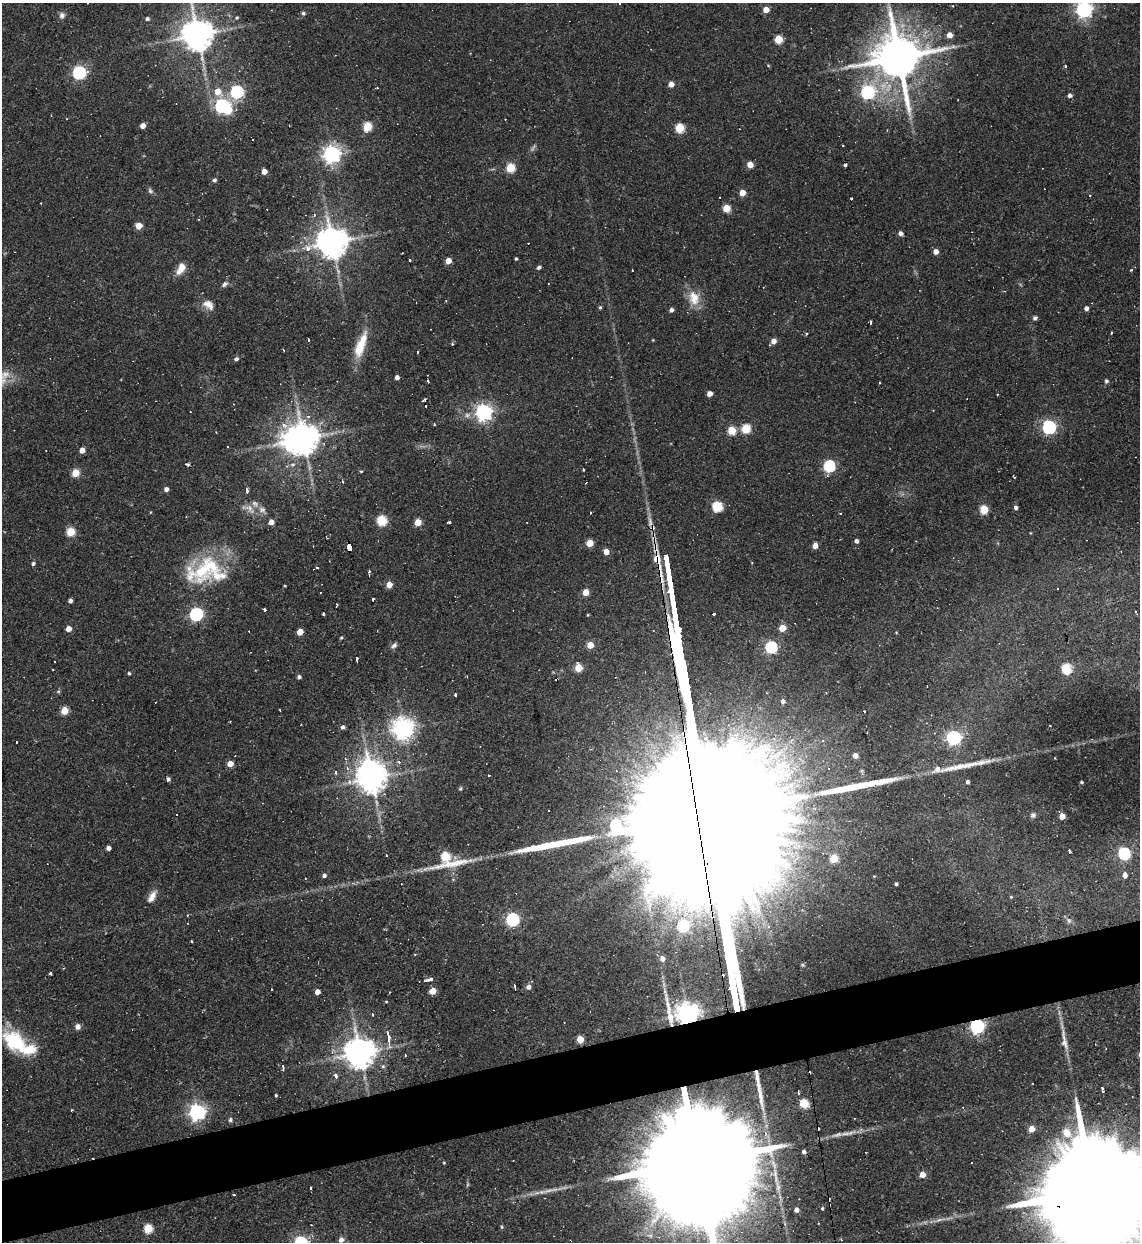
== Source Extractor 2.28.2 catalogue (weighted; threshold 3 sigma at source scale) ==
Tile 7 of 4 x 4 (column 3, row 2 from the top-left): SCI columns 2531-3668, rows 2483-3722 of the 4944 x 4963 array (HDU 1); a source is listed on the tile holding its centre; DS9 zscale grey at full resolution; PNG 1142 x 1244 px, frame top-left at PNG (2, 3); no overlay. Shown black and unused: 5% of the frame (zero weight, under 2 of 3 exposures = <1% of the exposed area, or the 3 px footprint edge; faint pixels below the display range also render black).
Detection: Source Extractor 2.28.2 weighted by HDU 2 'WHT'; one run over the whole footprint, this tile lists its part. Background 0.0631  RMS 0.0059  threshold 0.0265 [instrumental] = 3 sigma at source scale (4.5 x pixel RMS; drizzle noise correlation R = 1.50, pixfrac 1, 0.05/0.05 arcsec/px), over >= 5 px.
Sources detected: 270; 1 too faint to see at this stretch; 4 inside a brighter object's white glare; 40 cosmic-ray / hot-pixel residue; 4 long thin detections or spike segments (spike, bleed or trail) — not listed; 8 inside a brighter listed object's ellipse — not listed separately; the other 213 listed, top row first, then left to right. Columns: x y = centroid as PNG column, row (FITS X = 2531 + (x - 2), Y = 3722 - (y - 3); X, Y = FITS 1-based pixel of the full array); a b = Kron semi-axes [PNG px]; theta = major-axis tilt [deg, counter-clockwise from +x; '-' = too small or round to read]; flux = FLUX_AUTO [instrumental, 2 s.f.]
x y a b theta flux
619 3 2 2 - 0.47
953 6 3 2 - 0.38
766 10 5 5 - 6.7
1084 10 7 7 - 180
303 13 5 4 - 1.2
62 15 9 8 - 2.1
237 18 5 4 - 0.81
147 19 5 4 - 1.5
197 35 9 9 - 1200
949 35 5 5 - 5.2
778 39 5 5 - 21
898 57 14 13 - 3000
768 65 4 4 - 0.53
79 72 6 6 - 120
671 84 5 5 - 4.9
218 92 7 6 - 7.1
237 92 6 6 - 97
868 92 7 7 - 85
1070 96 5 4 - 1.7
222 106 6 5 - 140
143 126 4 4 - 4.9
367 126 5 5 - 23
680 128 6 5 - 25
253 140 3 2 - 0.88
843 146 3 3 - 1.1
332 154 6 6 - 290
750 165 5 5 - 6.5
845 165 3 3 - 9.5
510 168 5 5 - 28
264 171 5 4 - 4.5
214 180 5 4 - 1.4
150 191 7 6 - 1.3
742 193 5 4 - 6.6
1090 195 3 2 - 0.71
851 198 3 3 - 1.6
40 203 3 2 - 0.4
726 208 5 5 - 13
314 215 4 4 - 1
139 226 5 4 - 8.8
900 233 5 4 - 2.3
332 242 9 9 - 1100
936 252 5 4 - 3.9
516 258 3 3 - 0.79
409 260 3 3 - 2.7
448 261 5 4 - 6.3
539 267 4 3 - 1.7
181 268 15 8 62 6.7
1131 270 4 3 - 0.82
224 284 9 6 46 1.7
694 298 20 14 -75 10
208 305 17 10 -37 5.2
600 307 4 4 - 0.78
1086 308 5 5 - 2.1
671 310 4 4 - 2.2
1035 318 5 4 - 1.5
870 323 3 2 - 1.1
1111 333 2 2 - 0.77
806 334 4 3 - 0.8
308 340 3 3 - 3.1
653 340 3 3 - 0.41
773 341 5 5 - 3.9
361 345 34 10 70 15
417 352 3 2 - 0.88
236 359 5 4 - 1.4
397 377 4 4 - 2.7
1106 381 5 4 - 1.2
709 394 5 4 - 4
424 400 4 3 - 0.9
426 406 3 2 - 0.61
483 412 7 6 - 200
308 416 4 4 - 1.5
434 424 3 2 - 0.72
1049 427 6 6 - 120
746 429 5 5 - 25
732 431 5 5 - 18
303 438 9 8 - 1100
82 450 5 5 - 4.3
189 464 4 4 - 1.1
829 466 6 5 - 68
583 470 3 3 - 2.6
361 471 5 3 - 0.55
76 473 5 5 - 15
1014 477 3 2 - 0.51
343 482 3 2 - 0.62
166 489 4 4 - 2.6
247 491 7 3 -78 1.7
717 507 5 5 - 42
1016 507 4 4 - 1.9
262 510 11 8 -13 3.1
984 510 5 5 - 20
590 513 3 2 - 1.3
840 513 3 3 - 0.7
382 520 5 5 - 40
271 522 5 4 - 3.9
418 522 5 5 - 10
71 532 5 5 - 22
326 537 3 2 - 0.51
856 541 4 4 - 2
590 543 5 4 - 12
815 546 5 4 - 4.6
349 547 8 4 -82 40
606 552 4 4 - 6.2
657 559 13 9 85 7.7
33 563 4 4 - 1.3
316 568 5 3 - 2.6
206 569 55 26 27 45
668 569 19 3 -81 2500
370 571 4 3 - 1.2
389 585 5 4 - 6.8
586 592 5 4 - 8.4
672 595 20 3 -80 2600
373 599 3 3 - 3.7
70 601 4 4 - 2
264 609 3 3 - 2.3
1136 612 5 3 - 1.8
714 613 3 3 - 6.2
196 614 6 6 - 100
323 614 3 3 - 6.8
588 615 3 3 - 0.53
676 621 20 3 -80 2700
782 628 5 5 - 10
68 629 4 4 - 5.2
300 632 5 4 - 8.6
341 638 5 3 - 0.73
394 645 8 6 35 1.7
590 645 5 5 - 9.7
680 647 18 3 -80 2600
771 647 6 6 - 57
356 658 4 3 - 4.2
578 668 5 5 - 17
1066 669 6 5 - 37
129 673 4 3 - 0.81
467 676 3 2 - 0.54
299 677 4 4 - 1.7
455 694 3 3 - 2.2
783 701 5 5 - 2.2
64 711 5 5 - 14
864 711 3 2 - 0.87
343 727 5 4 - 1.5
403 728 8 7 - 380
953 738 6 6 - 120
16 742 3 2 - 0.69
855 756 5 5 - 4
230 764 5 5 - 5.9
951 768 32 7 12 7.3
347 769 6 4 -88 1.6
335 772 4 3 - 1
371 778 8 7 - 940
168 779 4 4 - 1.8
967 782 4 3 - 1.4
1081 782 3 2 - 0.75
460 789 5 4 - 0.75
549 811 2 2 - 0.55
1033 815 6 6 - 1.6
1062 816 4 4 - 6.5
108 848 4 4 - 2.6
1069 851 3 3 - 4.1
1124 854 6 6 - 73
445 856 5 5 - 29
834 858 5 5 - 19
324 875 5 4 - 1.5
1125 875 5 4 - 4.1
896 884 3 3 - 1.1
646 893 14 7 73 6.4
152 896 17 7 60 4.4
1011 897 4 4 - 0.61
512 919 6 6 - 110
1069 920 9 6 -52 2.1
683 926 6 6 - 59
191 941 3 2 - 1.3
657 954 4 3 - 0.81
662 958 6 5 - 3
51 974 3 3 - 1.6
429 980 7 3 8 4.1
514 986 5 2 - 1.1
529 987 5 5 - 2.9
433 991 5 4 - 10
317 992 4 4 - 4.3
386 1001 3 2 - 0.96
687 1014 10 8 -4 410
373 1015 3 3 - 0.85
78 1026 5 5 - 3.5
977 1026 6 6 - 130
388 1038 12 4 -80 6.1
580 1039 5 4 - 12
1064 1041 34 8 -81 7
16 1042 31 20 -38 33
359 1053 9 8 - 1100
405 1055 3 3 - 2.9
383 1066 5 5 - 1.1
283 1067 5 2 - 2.4
336 1076 5 3 - 2.3
1102 1091 3 2 - 0.87
276 1095 3 3 - 1
804 1103 5 5 - 24
197 1112 6 6 - 220
230 1120 6 5 - 1.1
1031 1129 5 5 - 6.4
1067 1133 7 6 - 10
837 1135 16 6 15 3.4
804 1152 4 3 - 1.5
696 1156 73 23 -81 39000
444 1163 4 3 - 0.48
922 1175 5 5 - 5.5
310 1188 3 3 - 2
548 1190 19 5 14 4.7
1093 1191 61 22 -81 33000
822 1208 4 3 - 0.74
796 1210 4 4 - 2.6
785 1224 4 4 - 1.1
502 1227 5 4 - 0.77
148 1228 5 5 - 23
341 1240 6 6 - 3
Overlapping masked pixels (flux is a lower limit): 7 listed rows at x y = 898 57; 349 547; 657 559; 687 1014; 977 1026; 696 1156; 1093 1191
Isophote crosses this tile's border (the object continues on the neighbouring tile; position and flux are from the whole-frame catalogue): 5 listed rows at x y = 619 3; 1084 10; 197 35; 696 1156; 1093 1191